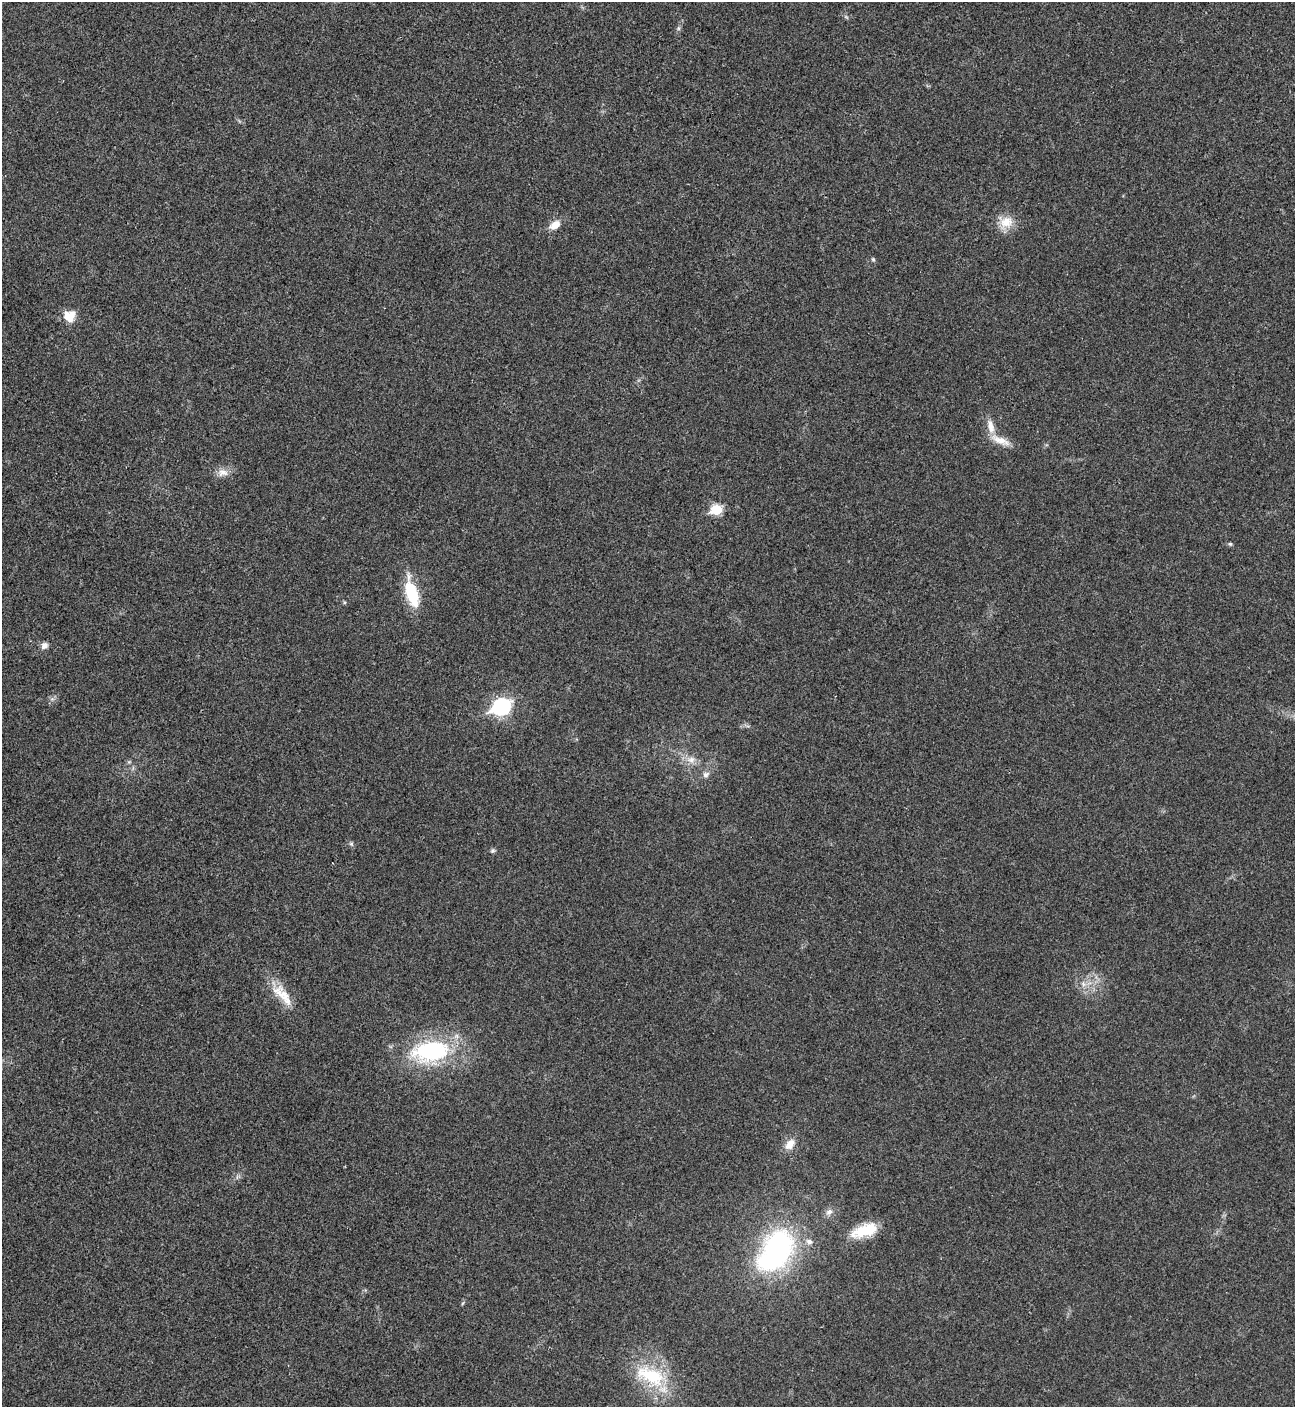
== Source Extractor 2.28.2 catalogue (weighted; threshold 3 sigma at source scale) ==
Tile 11 of 4 x 4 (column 3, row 3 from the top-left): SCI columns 2876-4168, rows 1409-2813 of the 5618 x 5629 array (HDU 1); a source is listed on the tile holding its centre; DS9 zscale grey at full resolution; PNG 1297 x 1409 px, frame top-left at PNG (2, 2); no overlay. Shown black and unused: <1% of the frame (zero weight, under 3 of 4 exposures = <1% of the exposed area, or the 3 px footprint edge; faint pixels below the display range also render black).
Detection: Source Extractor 2.28.2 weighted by HDU 2 'WHT'; one run over the whole footprint, this tile lists its part. Background 0.0202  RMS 0.0056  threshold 0.0251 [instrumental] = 3 sigma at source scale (4.5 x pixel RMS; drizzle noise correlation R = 1.50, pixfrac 1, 0.05/0.05 arcsec/px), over >= 5 px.
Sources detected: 28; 1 inside a brighter object's white glare — not listed; the other 27 listed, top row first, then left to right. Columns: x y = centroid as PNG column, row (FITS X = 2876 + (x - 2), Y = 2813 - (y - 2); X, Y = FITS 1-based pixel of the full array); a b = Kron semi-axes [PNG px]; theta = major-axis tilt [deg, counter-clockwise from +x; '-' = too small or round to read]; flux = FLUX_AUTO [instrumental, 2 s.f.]
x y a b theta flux
678 28 6 4 -90 1
1006 222 20 15 15 9.2
555 225 15 9 38 5.5
873 259 6 4 -67 0.81
69 316 14 13 - 8.5
991 426 21 9 -76 6.1
1000 440 29 9 -23 7.3
223 472 15 11 0 4.6
717 510 6 6 - 32
1230 544 6 5 - 0.76
412 593 28 11 -74 27
44 646 9 8 - 2.5
501 707 9 7 26 150
691 760 10 10 - 4
706 774 9 7 24 2.2
351 844 6 5 - 1.1
493 851 7 5 42 1
1083 984 7 4 -72 1.4
282 994 32 15 -41 13
431 1051 47 25 7 64
790 1144 15 10 48 5.8
829 1212 10 7 44 2.6
865 1230 31 13 18 18
809 1242 9 7 -23 2.4
779 1247 29 28 - 93
463 1303 6 4 69 0.7
651 1376 47 22 -21 35